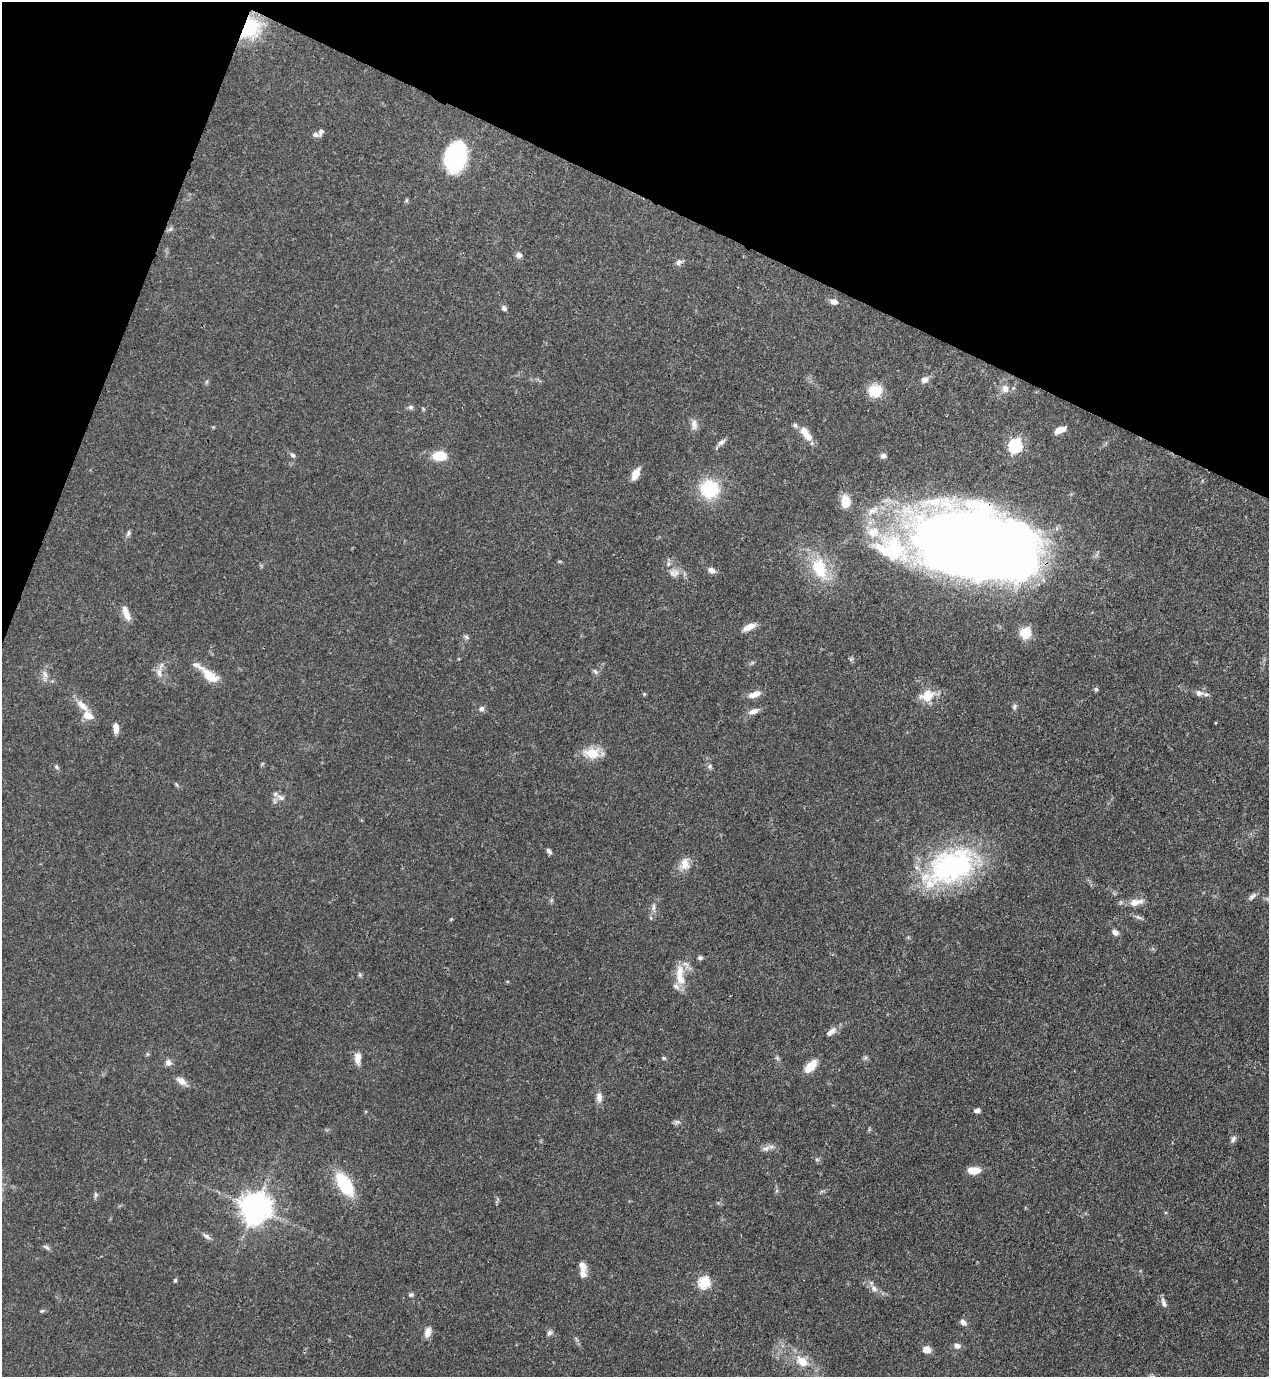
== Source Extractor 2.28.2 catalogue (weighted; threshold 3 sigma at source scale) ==
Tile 2 of 4 x 4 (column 2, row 1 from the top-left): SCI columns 1492-2758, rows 4167-5541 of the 5645 x 5583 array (HDU 1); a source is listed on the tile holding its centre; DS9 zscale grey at full resolution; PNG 1271 x 1379 px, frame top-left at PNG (2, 2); no overlay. Shown black and unused: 19% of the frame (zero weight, under 3 of 4 exposures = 7% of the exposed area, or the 3 px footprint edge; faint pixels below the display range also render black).
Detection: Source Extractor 2.28.2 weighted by HDU 2 'WHT'; one run over the whole footprint, this tile lists its part. Background 0.0728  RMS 0.0036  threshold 0.0162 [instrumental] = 3 sigma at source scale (4.5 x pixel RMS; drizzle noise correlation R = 1.50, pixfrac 1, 0.05/0.05 arcsec/px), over >= 5 px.
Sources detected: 101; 12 inside a brighter listed object's ellipse — not listed separately; the other 89 listed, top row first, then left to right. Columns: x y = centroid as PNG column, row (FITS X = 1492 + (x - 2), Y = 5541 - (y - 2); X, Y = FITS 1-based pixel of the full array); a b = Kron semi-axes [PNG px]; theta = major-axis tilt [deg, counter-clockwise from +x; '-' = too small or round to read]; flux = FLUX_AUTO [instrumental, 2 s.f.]
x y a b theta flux
250 28 27 21 51 20
315 135 10 6 -7 1.2
456 156 30 18 78 43
519 255 8 7 - 1.3
679 262 10 6 40 1.1
834 302 10 6 -13 1.9
504 308 7 6 - 0.96
925 379 9 7 29 2
1005 389 10 9 - 2.6
875 391 14 13 - 7.7
411 407 7 6 - 0.85
694 424 15 8 -86 2
1060 430 12 6 21 3.5
805 432 15 10 -60 3.6
721 442 11 6 30 1.3
1015 446 6 6 - 62
293 455 7 5 -44 0.83
439 456 14 10 0 7.5
883 456 7 6 - 1.2
636 474 12 7 63 3.9
709 489 17 17 - 20
845 502 12 9 -86 6.7
128 533 9 5 74 0.81
976 546 92 50 -13 820
882 549 32 16 -40 12
819 568 32 19 -71 15
711 570 9 7 -24 1.7
673 573 11 8 -45 1.9
126 613 19 7 -68 3.3
749 627 14 6 29 3.4
1025 633 14 13 - 5
466 637 7 4 -45 0.67
595 671 9 4 -54 0.73
159 673 12 6 -85 2.1
45 674 11 6 -60 1.6
209 675 27 8 -40 8.5
1096 689 5 5 - 0.61
1199 693 9 7 -20 1.5
755 694 16 7 20 3.1
927 696 15 11 32 7
1014 706 7 6 - 0.82
482 708 6 6 - 1.1
753 711 13 7 21 2.2
88 715 14 9 -26 3.9
1216 723 3 2 - 0.29
116 728 13 6 -88 2.3
592 753 18 12 -3 7.2
709 766 7 6 - 0.79
56 767 7 5 -60 0.59
281 798 11 6 -27 1.5
549 851 7 5 -47 1
685 864 16 11 89 3.7
951 867 64 36 27 66
1252 897 12 5 41 1.2
1136 902 18 8 15 3.5
653 907 11 4 85 1.1
1115 932 7 6 - 1.7
700 958 7 5 -11 0.72
679 977 20 12 -77 5.4
831 1032 15 7 38 2.1
358 1058 15 8 -89 2.8
664 1058 5 4 - 0.48
777 1058 7 4 -72 0.61
168 1062 7 7 - 1.8
811 1066 16 8 46 5.7
181 1081 13 7 -35 2.5
599 1097 12 7 -84 2.2
977 1110 6 4 13 1.2
1233 1139 10 6 57 1.1
766 1148 10 7 20 1.6
974 1170 14 8 -1 4
345 1184 25 12 -57 18
95 1195 9 4 -90 0.73
255 1208 9 9 - 560
206 1236 12 5 -37 1.2
46 1247 10 5 -25 0.82
582 1266 17 8 -72 2.9
175 1280 5 4 - 0.47
704 1282 6 6 - 31
874 1289 10 7 -34 1.8
411 1295 6 5 - 0.66
1163 1303 13 6 -72 1.5
42 1311 6 5 - 0.51
963 1322 8 6 -41 1.6
428 1332 13 8 75 2.3
549 1333 8 6 51 0.95
957 1346 8 7 - 1.5
927 1349 7 6 - 4.5
802 1361 18 12 -42 5.9
Overlapping masked pixels (flux is a lower limit): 3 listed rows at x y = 250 28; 456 156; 976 546